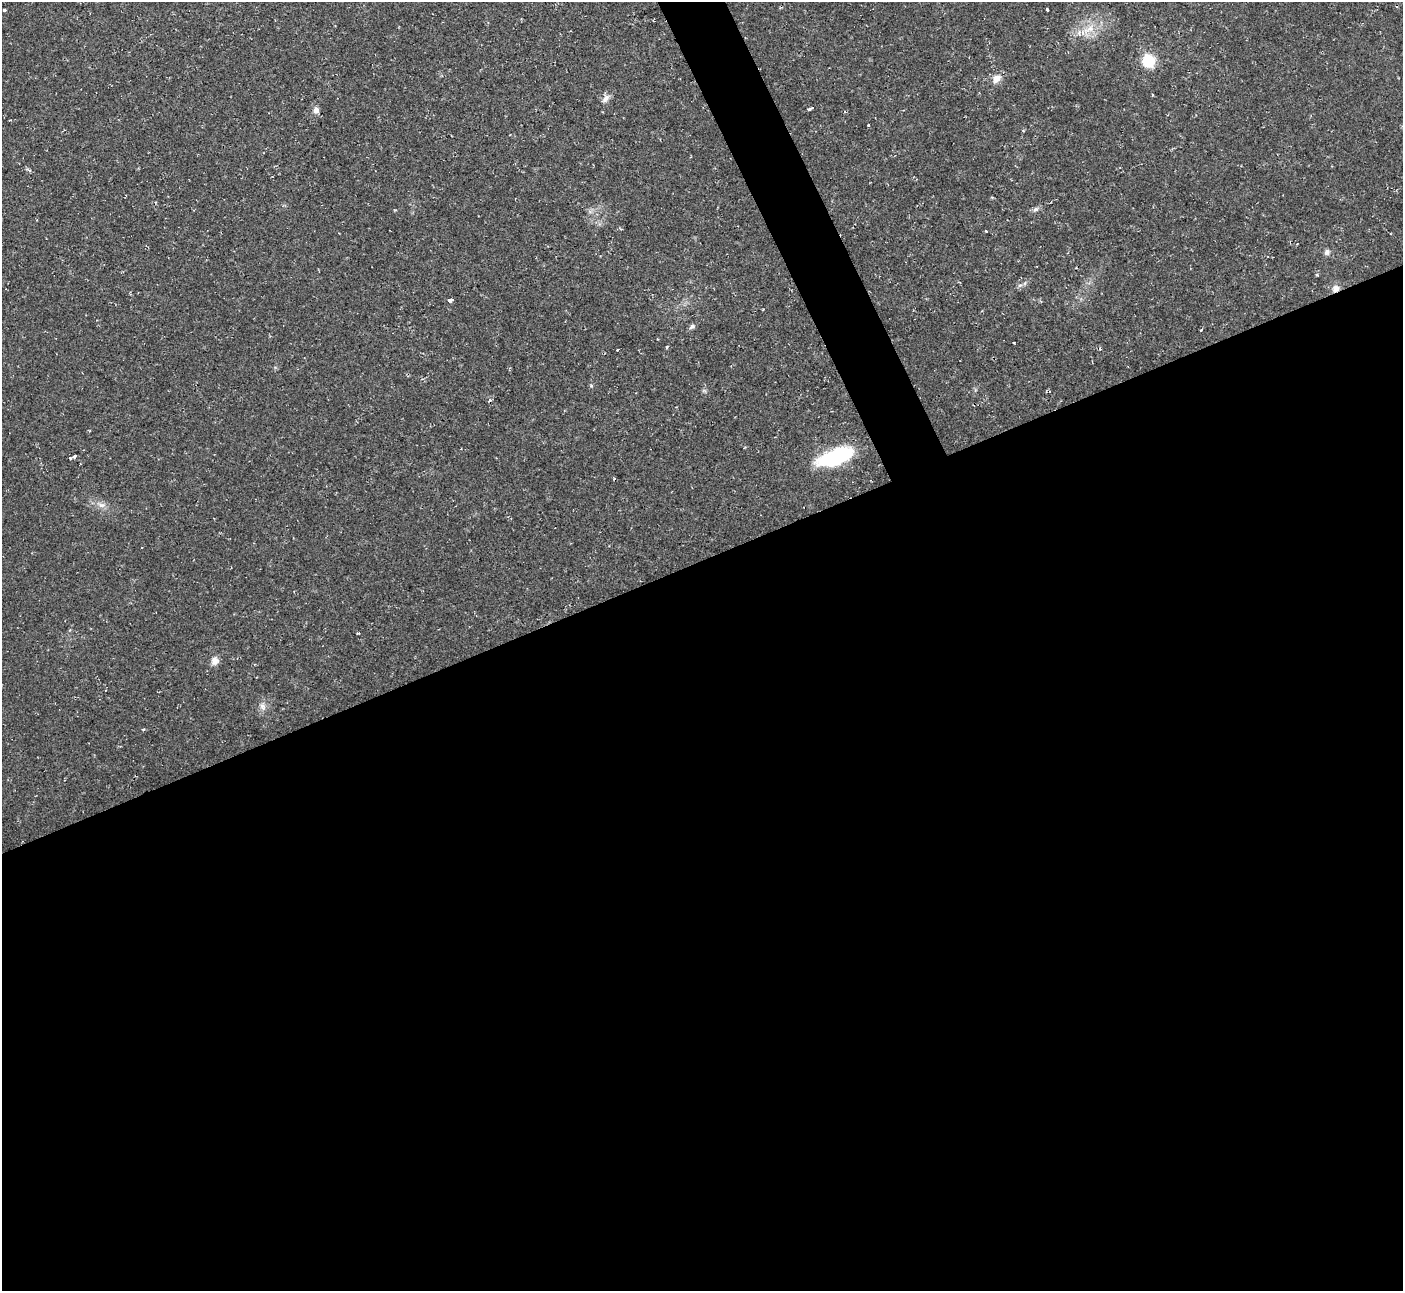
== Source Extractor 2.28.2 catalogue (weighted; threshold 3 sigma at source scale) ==
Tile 15 of 4 x 4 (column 3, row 4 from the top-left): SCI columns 2802-4202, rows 151-1439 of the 5602 x 5589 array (HDU 1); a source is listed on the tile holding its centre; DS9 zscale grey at full resolution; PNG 1405 x 1293 px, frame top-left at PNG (2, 2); no overlay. Shown black and unused: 58% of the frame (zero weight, under 2 of 3 exposures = <1% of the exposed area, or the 3 px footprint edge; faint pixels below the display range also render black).
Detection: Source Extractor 2.28.2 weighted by HDU 2 'WHT'; one run over the whole footprint, this tile lists its part. Background 0.0237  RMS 0.0063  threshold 0.0283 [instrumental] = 3 sigma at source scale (4.5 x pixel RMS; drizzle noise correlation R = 1.50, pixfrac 1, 0.05/0.05 arcsec/px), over >= 5 px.
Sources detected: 28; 2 cosmic-ray / hot-pixel residue — not listed; the other 26 listed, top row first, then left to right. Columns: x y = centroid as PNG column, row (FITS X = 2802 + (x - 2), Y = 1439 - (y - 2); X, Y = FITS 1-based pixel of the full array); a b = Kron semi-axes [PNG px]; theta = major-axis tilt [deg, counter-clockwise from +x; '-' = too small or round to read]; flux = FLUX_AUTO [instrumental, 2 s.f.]
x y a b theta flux
4 10 4 3 - 2.8
1047 10 3 3 - 2.9
1090 28 9 6 28 3.9
1148 61 9 8 - 27
997 79 12 9 40 4.9
606 98 12 7 53 3
810 109 6 3 24 2.9
316 110 8 6 81 2.7
868 125 3 2 - 0.58
1035 209 7 5 21 1.6
621 229 4 3 - 0.69
986 231 3 3 - 0.97
1327 252 7 7 - 1.9
1020 285 7 4 18 1.3
1336 289 9 8 - 3.8
450 300 4 3 - 7.1
692 326 8 6 31 1.6
1014 343 3 2 - 0.46
617 350 3 2 - 0.74
74 456 5 3 - 9.8
836 457 41 16 20 43
70 458 3 3 - 3.3
101 505 9 7 -1 2.7
141 548 2 2 - 0.61
214 661 12 9 83 3.5
263 707 10 7 -59 2.8
Overlapping masked pixels (flux is a lower limit): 1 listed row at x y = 1336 289